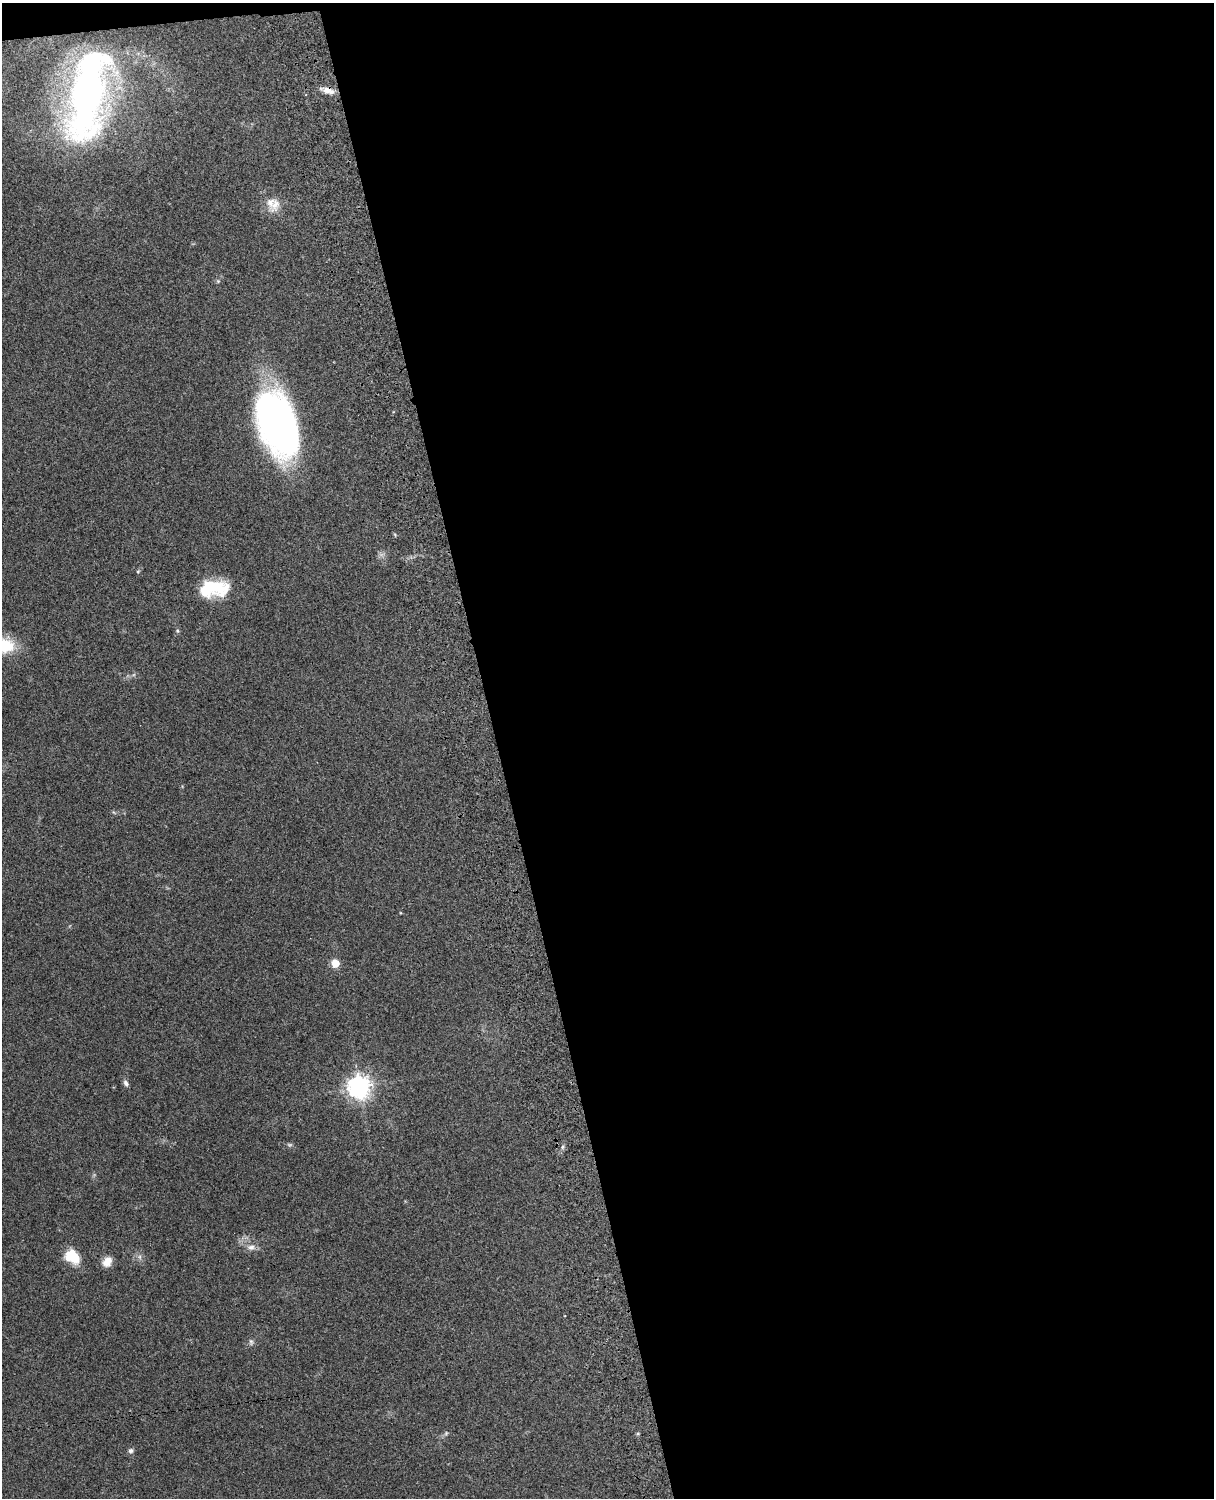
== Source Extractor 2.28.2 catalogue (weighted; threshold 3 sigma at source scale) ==
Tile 4 of 4 x 3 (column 4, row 1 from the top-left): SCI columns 3757-4968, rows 3156-4651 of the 5089 x 4928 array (HDU 1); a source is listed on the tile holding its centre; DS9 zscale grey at full resolution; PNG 1216 x 1500 px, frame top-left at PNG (2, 3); no overlay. Shown black and unused: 60% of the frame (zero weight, under 3 of 4 exposures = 6% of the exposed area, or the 3 px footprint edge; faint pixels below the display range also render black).
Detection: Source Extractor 2.28.2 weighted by HDU 2 'WHT'; one run over the whole footprint, this tile lists its part. Background 0.261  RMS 0.0088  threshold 0.0397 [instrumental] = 3 sigma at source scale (4.5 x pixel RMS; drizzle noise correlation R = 1.50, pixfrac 1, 0.05/0.05 arcsec/px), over >= 5 px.
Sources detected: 23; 1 too faint to see at this stretch — not listed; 1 inside a brighter listed object's ellipse — not listed separately; the other 21 listed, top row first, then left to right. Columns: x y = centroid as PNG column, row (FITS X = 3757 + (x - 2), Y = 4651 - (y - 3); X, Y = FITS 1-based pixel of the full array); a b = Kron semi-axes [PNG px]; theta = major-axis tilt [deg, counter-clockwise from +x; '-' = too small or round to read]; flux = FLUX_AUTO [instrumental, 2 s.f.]
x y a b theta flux
328 90 19 7 -17 7.1
87 96 95 36 79 390
275 205 25 12 59 10
218 281 5 5 - 1.2
277 424 64 33 -71 350
138 571 5 4 - 1
214 588 34 18 5 42
177 631 6 5 - 1.4
4 645 20 14 -6 39
335 963 5 5 - 29
126 1083 9 5 -60 2.8
359 1087 9 8 - 530
562 1147 6 4 89 1.6
251 1247 12 7 -1 5
72 1256 17 13 -36 23
140 1257 7 4 -72 1.9
107 1262 12 10 54 8.8
251 1342 9 5 -80 2.1
446 1433 6 4 47 1.5
638 1433 5 3 - 1
131 1451 7 6 - 2.2
Overlapping masked pixels (flux is a lower limit): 1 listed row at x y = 328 90
Isophote crosses this tile's border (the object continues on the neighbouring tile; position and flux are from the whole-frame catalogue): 1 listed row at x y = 4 645